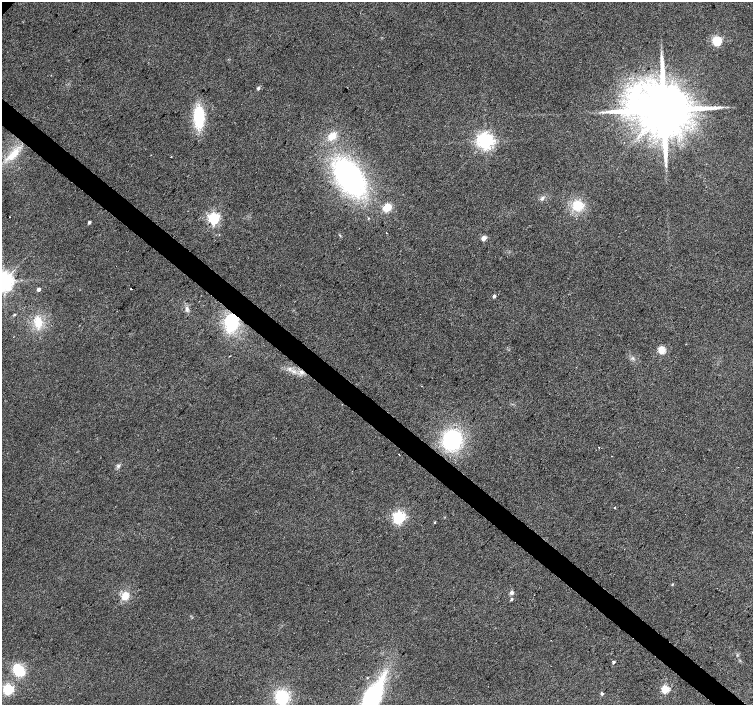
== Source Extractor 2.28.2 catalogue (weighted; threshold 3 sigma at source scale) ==
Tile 6 of 4 x 4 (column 2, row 2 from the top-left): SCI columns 1508-3009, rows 3048-4453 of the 6013 x 6028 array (HDU 1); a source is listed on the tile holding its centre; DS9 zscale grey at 2 x 2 block average (1 PNG px = mean of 2 x 2 image px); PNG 755 x 707 px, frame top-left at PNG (2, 2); no overlay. Shown black and unused: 4% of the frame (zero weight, under 2 of 3 exposures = <1% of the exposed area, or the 3 px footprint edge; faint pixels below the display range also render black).
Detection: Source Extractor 2.28.2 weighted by HDU 2 'WHT'; one run over the whole footprint, this tile lists its part. Background 0.0342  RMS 0.0086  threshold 0.0388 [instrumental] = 3 sigma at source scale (4.5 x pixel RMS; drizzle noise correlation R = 1.50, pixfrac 1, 0.0396/0.0396 arcsec/px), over >= 5 px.
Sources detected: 50; all 50 listed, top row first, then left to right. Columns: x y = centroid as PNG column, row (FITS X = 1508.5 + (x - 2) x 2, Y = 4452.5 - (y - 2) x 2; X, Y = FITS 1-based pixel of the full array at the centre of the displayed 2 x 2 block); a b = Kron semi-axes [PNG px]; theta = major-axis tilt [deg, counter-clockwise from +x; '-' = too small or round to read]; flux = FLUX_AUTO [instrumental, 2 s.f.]
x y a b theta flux
717 41 4 3 - 210
258 88 3 3 - 4.7
663 110 14 12 33 21000
199 117 21 10 -89 98
332 136 12 9 39 23
485 141 4 4 - 990
13 154 22 8 46 39
171 157 2 2 - 1.2
666 165 4 2 - 2.4
349 177 31 18 -55 450
542 198 6 4 49 4.7
578 205 13 13 - 45
387 207 7 6 - 33
9 217 2 2 - 3
214 218 4 4 - 410
89 222 3 3 - 4.2
386 233 2 2 - 4.5
484 238 3 3 - 33
359 248 2 2 - 0.63
3 282 5 5 - 1500
38 289 3 2 - 8.8
131 289 2 2 - 2.6
494 296 3 2 - 5.6
187 309 8 4 -86 6.5
14 315 3 2 - 2.2
38 322 14 9 -88 35
231 323 15 11 85 120
662 350 3 3 - 90
633 358 4 2 - 2.7
301 372 7 4 -28 7.8
452 440 17 16 - 190
599 447 2 2 - 4.2
399 454 2 2 - 1.7
612 456 2 2 - 0.73
118 466 5 4 - 4.1
615 508 2 2 - 11
399 518 4 4 - 440
434 522 3 2 - 1.8
672 584 3 3 - 1.9
511 593 3 3 - 12
125 596 11 9 57 23
511 599 3 3 - 2.9
613 662 3 2 - 4
19 670 14 10 -49 57
367 678 3 2 - 1.5
8 689 4 4 - 310
665 689 3 3 - 110
602 694 2 2 - 5.1
282 697 12 10 -79 100
372 698 32 12 62 350
Overlapping masked pixels (flux is a lower limit): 1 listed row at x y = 231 323
Isophote crosses this tile's border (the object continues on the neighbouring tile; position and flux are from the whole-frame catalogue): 2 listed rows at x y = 3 282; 372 698
Diffuse or blended objects may show on this block-average render without a row.